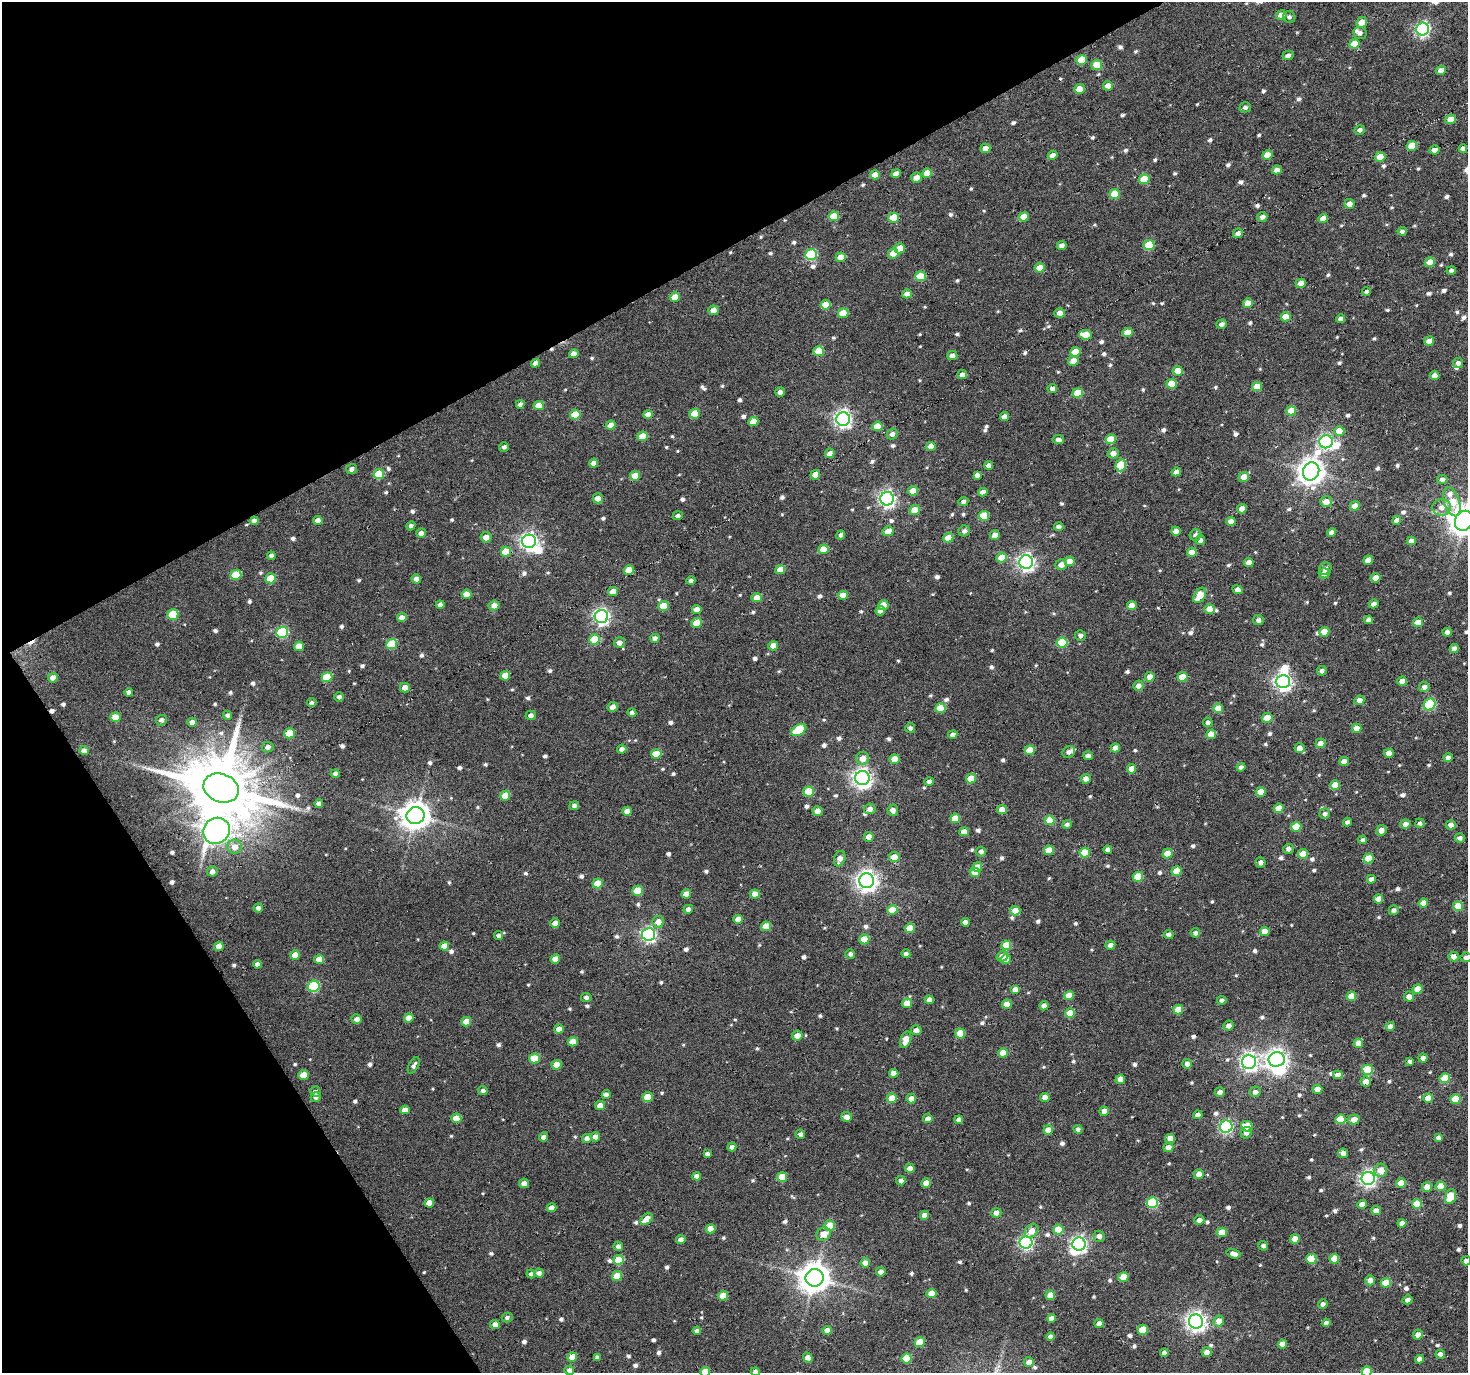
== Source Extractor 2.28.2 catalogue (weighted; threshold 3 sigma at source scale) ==
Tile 5 of 4 x 4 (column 1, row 2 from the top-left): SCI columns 4-1469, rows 2856-4226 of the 5874 x 5779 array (HDU 1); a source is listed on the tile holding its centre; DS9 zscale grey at full resolution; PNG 1470 x 1375 px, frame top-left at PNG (2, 2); each listed source drawn as its Kron ellipse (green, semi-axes under 4 px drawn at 4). Shown black and unused: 28% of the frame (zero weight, under 4 of 7 exposures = <1% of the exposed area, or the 3 px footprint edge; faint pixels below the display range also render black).
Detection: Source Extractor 2.28.2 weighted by HDU 2 'WHT'; one run over the whole footprint, this tile lists its part. Background 0.0863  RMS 0.015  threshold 0.0616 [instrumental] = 3 sigma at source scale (4.09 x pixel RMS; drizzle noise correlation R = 1.36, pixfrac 0.8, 0.0396/0.0396 arcsec/px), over >= 5 px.
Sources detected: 786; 5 inside a brighter object's white glare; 3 cosmic-ray / hot-pixel residue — neither listed nor drawn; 3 inside a brighter listed object's ellipse — not listed separately; of the other 775, all 500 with FLUX_AUTO >= 4.02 (the completeness limit of this list) listed and drawn (275 fainter detections not listed), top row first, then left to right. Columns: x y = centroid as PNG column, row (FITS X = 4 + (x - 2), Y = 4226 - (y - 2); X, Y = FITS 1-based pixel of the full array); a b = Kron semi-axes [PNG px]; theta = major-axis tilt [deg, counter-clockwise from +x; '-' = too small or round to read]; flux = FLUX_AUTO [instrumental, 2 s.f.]
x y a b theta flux
1281 15 5 5 - 12
1289 17 6 6 - 4.3
1362 22 5 5 - 16
1423 29 6 6 - 260
1360 33 7 6 - 5.6
1354 44 5 5 - 25
1288 55 5 4 - 5.2
1082 60 5 5 - 33
1097 65 5 5 - 20
1441 70 5 4 - 9.1
1108 86 5 5 - 8.6
1079 89 5 5 - 13
1245 107 6 5 - 4.2
1451 119 5 4 - 20
1360 130 5 4 - 5
1412 146 5 5 - 27
985 148 5 4 - 9.3
1463 149 4 4 - 5.5
1434 150 5 4 - 6.1
1053 155 5 4 - 8.3
1267 155 5 4 - 21
1380 157 5 5 - 17
1277 170 5 4 - 9.4
927 173 5 4 - 17
896 174 5 4 - 9.3
875 175 5 4 - 15
916 177 5 5 - 11
1144 179 5 5 - 32
1115 194 5 5 - 38
1349 204 5 4 - 9.3
834 216 5 5 - 36
1024 217 5 4 - 23
1262 217 5 5 - 5.2
893 218 5 5 - 28
1323 218 5 4 - 12
1402 231 4 4 - 4.3
1238 233 5 4 - 5.9
1149 245 5 5 - 54
1062 246 5 4 - 6.1
900 248 5 5 - 25
893 253 5 5 - 17
811 255 6 5 - 99
841 257 5 4 - 15
1430 262 5 5 - 17
1040 268 5 4 - 18
1451 270 5 4 - 5
921 276 5 5 - 40
1301 283 5 4 - 12
1366 291 4 4 - 4.4
907 294 5 4 - 7.7
675 297 5 4 - 20
1248 303 5 4 - 14
826 305 5 4 - 29
713 310 5 5 - 11
843 313 5 4 - 26
1060 313 5 5 - 8.1
1286 317 5 4 - 22
1341 319 4 4 - 6.1
1221 324 5 4 - 6
1128 332 5 4 - 22
1085 335 7 4 -10 23
1429 341 5 4 - 16
819 351 5 5 - 39
1075 352 5 4 - 20
574 354 5 4 - 8.2
952 356 5 4 - 7.7
1073 361 5 5 - 14
535 363 5 4 - 7.5
1458 363 5 5 - 4.5
1178 371 5 5 - 15
962 375 5 4 - 7.4
1435 375 5 4 - 8.2
1172 384 5 5 - 30
1257 386 5 4 - 17
1052 389 5 4 - 6.3
780 392 5 5 - 6.4
1078 393 5 5 - 26
520 404 4 4 - 4.3
539 405 5 4 - 15
1291 411 5 5 - 28
695 414 5 5 - 27
575 415 5 5 - 33
648 415 5 4 - 11
1004 417 4 4 - 8
843 419 7 7 - 470
753 421 5 4 - 15
611 425 5 4 - 14
877 426 5 5 - 24
1339 431 5 5 - 23
892 434 5 5 - 5.6
642 436 5 4 - 25
1111 439 5 5 - 30
1058 440 6 4 -8 6.3
1326 442 7 6 - 210
931 446 4 4 - 14
504 447 5 4 - 4.3
830 453 5 4 - 8.6
1113 453 5 5 - 8.7
593 463 4 4 - 8.6
989 465 4 4 - 7.4
1121 465 6 5 - 44
352 469 5 5 - 5
1311 471 9 8 - 1500
1176 472 4 4 - 6.9
379 474 5 5 - 38
815 475 5 4 - 18
977 475 4 4 - 6.8
635 476 5 4 - 20
1244 477 5 5 - 18
1442 480 5 4 - 4.7
913 491 5 4 - 16
983 492 5 4 - 7.7
598 498 5 5 - 10
887 499 7 6 - 440
963 501 5 4 - 4.6
1326 502 6 5 - 12
1452 502 15 7 -71 38
1355 506 5 4 - 13
1442 507 9 8 - 10
1242 509 5 4 - 9.3
915 510 5 5 - 20
678 516 5 4 - 4.1
984 516 5 5 - 38
318 520 5 4 - 7.1
1397 520 4 4 - 9.2
254 521 4 4 - 6.5
1231 521 4 4 - 8.4
1464 521 10 8 65 2100
411 526 4 4 - 4
1059 527 5 4 - 5.1
888 531 5 5 - 13
964 531 6 5 - 4.7
1176 531 4 4 - 11
1331 532 5 4 - 6.6
421 533 5 4 - 6.2
841 535 4 4 - 4.7
995 535 5 5 - 7.8
1195 535 6 5 - 4.9
486 537 5 5 - 9.3
948 538 5 4 - 23
1200 540 5 5 - 5.3
529 541 7 6 - 540
1411 541 4 4 - 7.6
823 549 5 5 - 21
506 552 5 5 - 29
1192 552 5 4 - 13
271 556 4 4 - 4.2
1002 558 5 5 - 22
1368 560 5 4 - 13
1069 561 5 4 - 20
1026 562 7 7 - 480
1249 562 5 4 - 9.7
1061 565 6 5 - 11
1325 568 6 6 - 5.6
629 570 5 4 - 26
780 570 5 4 - 19
1324 573 5 5 - 7.4
236 575 5 5 - 39
271 578 5 5 - 32
1376 578 5 4 - 13
416 579 5 4 - 7.8
691 581 4 4 - 4.4
1238 590 5 4 - 7.3
613 592 5 4 - 14
466 594 5 4 - 13
843 595 5 4 - 16
1200 595 8 5 56 23
757 598 5 4 - 16
1374 604 5 4 - 7.3
440 605 4 4 - 5
494 605 5 5 - 9.5
883 605 5 5 - 18
1132 605 5 4 - 15
663 606 5 5 - 25
1209 609 5 4 - 16
697 610 5 4 - 11
880 611 5 4 - 5.9
173 614 5 5 - 53
601 617 7 6 - 380
402 618 5 4 - 8.7
1258 620 5 5 - 5.6
1369 620 4 4 - 6.5
1418 622 5 4 - 13
697 623 5 5 - 25
282 632 6 5 - 110
1324 632 5 4 - 16
1447 632 5 4 - 5.6
1080 636 5 5 - 4.5
655 638 4 4 - 6
594 639 5 5 - 34
619 642 5 5 - 7.3
1062 642 5 5 - 57
392 644 5 5 - 52
299 646 5 4 - 18
773 646 5 4 - 12
1454 649 5 4 - 9.5
1322 671 5 4 - 4.7
505 676 5 5 - 23
327 677 5 5 - 38
1150 677 5 4 - 14
1183 677 5 5 - 32
53 678 5 4 - 10
1402 681 5 4 - 8.9
1283 682 7 6 - 520
1138 686 5 5 - 7.1
1424 687 5 5 - 6.5
405 688 5 5 - 10
129 692 4 4 - 4.9
339 697 4 4 - 4.2
1359 700 5 5 - 9.4
312 703 4 4 - 4.1
1430 705 6 5 - 110
613 707 5 5 - 9.2
940 708 5 5 - 28
1218 708 5 4 - 17
632 713 4 4 - 5.8
228 715 4 4 - 4.2
531 715 5 4 - 5.7
115 717 5 5 - 15
1267 718 5 5 - 17
161 720 5 5 - 4.5
192 722 4 4 - 6.9
1208 722 5 5 - 4
910 728 5 5 - 4.3
1357 728 5 4 - 17
799 730 8 5 32 62
290 733 5 5 - 39
1211 734 5 5 - 20
953 735 5 4 - 5.6
1320 743 5 4 - 11
268 747 6 5 - 6
1115 748 4 4 - 12
1299 748 5 5 - 9.3
622 749 5 4 - 6.7
1030 750 5 4 - 25
84 751 5 4 - 8.4
1069 752 7 5 31 5.6
1389 753 4 4 - 12
656 754 5 5 - 30
1088 756 5 4 - 6.6
1448 757 4 4 - 6.1
863 758 6 6 - 12
894 759 5 4 - 18
1344 761 4 4 - 8
1241 767 4 4 - 4.7
1132 769 4 4 - 17
335 774 4 4 - 4.4
862 778 7 7 - 710
971 778 5 5 - 20
1086 779 5 4 - 8.8
929 781 4 4 - 5.1
1335 785 5 5 - 26
221 788 18 14 -20 14000
808 791 5 5 - 40
1261 792 5 4 - 19
505 796 5 5 - 24
319 803 4 4 - 5.7
574 806 5 4 - 4.4
1279 808 5 4 - 22
870 809 6 5 - 7.2
1002 809 5 4 - 17
893 810 6 5 - 8
627 811 5 4 - 9.3
817 811 5 5 - 11
1325 814 5 5 - 4.6
415 816 9 8 - 1800
955 818 5 4 - 24
1050 820 5 5 - 29
1347 822 4 4 - 5.7
1420 823 5 4 - 4.2
1067 824 5 4 - 5
1405 824 5 4 - 9.1
1451 825 5 4 - 7.3
1296 827 5 5 - 32
1381 830 5 5 - 9.3
217 831 14 12 35 1100
964 832 5 4 - 14
869 837 5 5 - 11
1460 838 5 5 - 5.1
1363 840 4 4 - 4.1
235 847 7 7 - 12
1108 849 4 4 - 5.8
1288 849 5 5 - 5.3
1049 850 5 4 - 24
981 852 5 4 - 4.6
1085 853 5 5 - 39
1167 854 5 5 - 22
1303 854 5 4 - 22
894 857 5 5 - 16
840 859 8 5 70 9.6
1369 859 5 5 - 30
1261 862 5 5 - 4.9
977 867 5 5 - 18
212 871 5 5 - 7
1176 871 5 4 - 27
975 872 5 4 - 13
1138 877 5 5 - 35
1371 879 4 4 - 6
867 881 7 7 - 850
598 883 5 5 - 27
637 891 5 5 - 28
686 894 5 4 - 12
755 894 5 4 - 14
1378 899 5 4 - 12
1423 903 4 4 - 13
1458 906 5 5 - 32
258 908 4 4 - 4.8
688 909 5 4 - 5.4
892 910 5 5 - 23
1394 910 5 5 - 4.8
1015 911 5 5 - 16
738 919 4 4 - 11
658 922 6 6 - 12
965 922 4 4 - 7.7
555 923 5 4 - 8.5
766 926 5 4 - 25
910 928 5 5 - 23
1265 931 4 4 - 14
1195 933 5 4 - 4.8
648 934 6 6 - 330
1169 935 5 4 - 5.6
499 936 4 4 - 4.5
864 939 5 5 - 27
1006 945 5 5 - 33
1110 945 5 4 - 6.7
219 946 4 4 - 12
444 946 5 4 - 12
850 954 5 4 - 4.7
906 954 4 4 - 5.4
295 955 5 4 - 16
1002 956 6 5 - 10
1454 957 5 5 - 11
1466 957 5 4 - 6.4
319 959 5 4 - 13
555 959 5 4 - 14
1006 959 5 5 - 14
257 964 4 4 - 6.1
314 986 6 5 - 100
1418 989 5 4 - 21
1015 990 5 4 - 11
1069 996 5 4 - 19
1351 996 5 4 - 19
1409 996 5 5 - 7.4
586 997 5 4 - 4.2
929 1000 4 4 - 8.7
1222 1000 5 4 - 4.3
907 1003 5 5 - 16
1007 1004 5 4 - 16
1044 1006 4 4 - 8.7
1178 1010 5 5 - 23
1070 1013 5 4 - 30
409 1018 5 4 - 16
357 1019 5 4 - 7.4
466 1022 5 4 - 16
1229 1026 5 5 - 7.2
1390 1026 4 4 - 6.2
559 1029 4 4 - 13
916 1030 5 5 - 8.9
960 1033 5 5 - 23
797 1036 5 5 - 13
906 1040 8 5 69 18
573 1042 5 4 - 18
1358 1043 4 4 - 15
1003 1053 5 4 - 20
534 1058 5 5 - 36
1423 1058 4 4 - 6.3
1277 1059 8 7 - 900
1410 1061 4 4 - 4.6
1249 1062 7 7 - 490
1187 1064 5 5 - 7
414 1065 9 4 61 5
557 1065 5 4 - 20
1367 1070 5 5 - 52
894 1073 5 4 - 12
304 1075 5 4 - 23
1338 1075 5 4 - 11
1445 1078 5 5 - 38
1120 1079 5 4 - 11
1366 1081 5 5 - 9.5
1317 1089 5 4 - 11
315 1091 5 5 - 5.3
483 1091 4 4 - 4.6
1220 1092 5 4 - 6.1
1255 1092 5 5 - 5.7
606 1095 4 4 - 6.8
316 1097 5 5 - 4.6
647 1097 5 5 - 29
1045 1097 5 4 - 10
892 1098 5 5 - 21
911 1098 5 4 - 9
1428 1098 4 4 - 14
1455 1099 5 5 - 35
600 1106 5 4 - 13
405 1110 5 4 - 9.6
1104 1111 4 4 - 11
1198 1115 4 4 - 6.1
846 1117 5 5 - 10
456 1118 5 4 - 19
928 1119 5 4 - 9
1341 1119 5 5 - 39
959 1120 4 4 - 6.7
1354 1120 6 5 - 11
1247 1126 6 5 - 32
1226 1127 6 6 - 210
1078 1129 4 4 - 4.4
1048 1130 5 4 - 15
1246 1133 6 5 - 5.4
800 1134 5 4 - 4.8
543 1137 4 4 - 6.1
595 1137 5 4 - 9.1
587 1138 5 4 - 7.8
1170 1138 5 4 - 12
1438 1138 4 4 - 5.1
732 1147 4 4 - 5.5
1168 1147 5 4 - 9.3
1343 1153 5 5 - 6.9
707 1154 4 4 - 4.6
910 1168 5 4 - 8.9
1381 1170 7 6 - 13
1199 1174 5 5 - 9.9
697 1176 4 4 - 7.3
782 1177 5 5 - 26
1368 1178 6 6 - 430
901 1181 4 4 - 5.8
524 1183 5 4 - 7.9
926 1183 5 4 - 20
1401 1183 5 4 - 20
1441 1186 5 5 - 21
1427 1187 5 4 - 14
1450 1197 8 5 74 32
429 1203 5 4 - 17
1152 1203 5 5 - 91
1362 1204 5 4 - 12
1417 1204 5 5 - 36
552 1208 5 4 - 8.9
1376 1211 5 4 - 8.7
996 1213 5 5 - 8.6
924 1215 4 4 - 9.2
647 1219 7 4 39 19
1199 1220 5 5 - 8.1
1402 1223 4 4 - 7
829 1226 5 5 - 27
711 1229 5 4 - 17
1058 1230 5 5 - 31
1031 1231 7 6 - 11
1222 1232 5 4 - 21
824 1234 7 6 - 15
1099 1236 5 5 - 6.8
681 1239 5 4 - 6.4
1295 1239 4 4 - 15
1026 1242 6 6 - 290
1079 1244 6 6 - 430
618 1246 5 4 - 4.5
1263 1246 5 4 - 4.2
1234 1254 7 4 -16 8
1311 1259 5 5 - 36
1334 1259 5 4 - 17
619 1260 5 5 - 29
1466 1261 5 4 - 6.5
865 1263 5 4 - 11
881 1272 5 4 - 7.7
539 1273 5 4 - 6.2
531 1274 4 4 - 4.2
617 1276 5 5 - 28
1124 1277 5 5 - 29
815 1278 9 8 - 2100
1370 1280 5 5 - 9
1386 1283 5 5 - 28
932 1294 5 5 - 23
1050 1295 5 5 - 21
723 1296 5 5 - 24
1408 1300 5 4 - 6.4
1323 1304 5 4 - 5.3
507 1317 5 5 - 4.5
1052 1318 4 4 - 11
1196 1321 7 7 - 730
1219 1321 5 5 - 13
1099 1323 4 4 - 7.2
1326 1323 4 4 - 4.6
495 1324 5 4 - 9.2
827 1330 4 4 - 10
1143 1330 5 5 - 34
697 1331 4 4 - 4.9
1418 1335 5 5 - 8.4
1051 1336 4 4 - 6.7
920 1342 5 5 - 31
1282 1344 4 4 - 11
1207 1352 5 5 - 8.2
1164 1353 4 4 - 5.8
1440 1354 4 4 - 5.9
572 1357 5 4 - 17
597 1357 4 4 - 5
808 1358 5 4 - 9.4
907 1358 5 5 - 35
1419 1359 4 4 - 7.7
1029 1362 5 5 - 10
569 1370 5 4 - 5.5
705 1372 5 5 - 22
755 1372 4 4 - 5.5
1367 1372 5 5 - 37
Overlapping masked pixels (flux is a lower limit): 1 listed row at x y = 254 521
Isophote crosses this tile's border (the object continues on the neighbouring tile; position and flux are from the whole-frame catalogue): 6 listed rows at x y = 1464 521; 1466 957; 1466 1261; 705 1372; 755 1372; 1367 1372